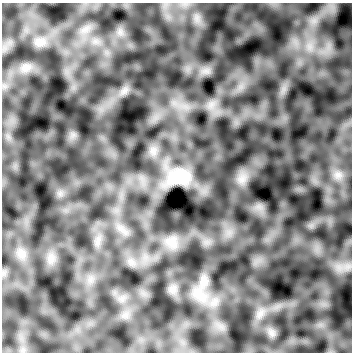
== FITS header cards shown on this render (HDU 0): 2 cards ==
NAXIS1  =                  350
NAXIS2  =                  350

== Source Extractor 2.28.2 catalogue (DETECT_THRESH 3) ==
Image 350 x 350 px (HDU 0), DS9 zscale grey, 1 PNG px = 1 image px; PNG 354 x 354 px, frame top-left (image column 1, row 350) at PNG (2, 3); no overlay
Background -5.55e-08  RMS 1.0e-06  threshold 3.06e-06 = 3 sigma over >= 5 px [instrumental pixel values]
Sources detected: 8; all 8 listed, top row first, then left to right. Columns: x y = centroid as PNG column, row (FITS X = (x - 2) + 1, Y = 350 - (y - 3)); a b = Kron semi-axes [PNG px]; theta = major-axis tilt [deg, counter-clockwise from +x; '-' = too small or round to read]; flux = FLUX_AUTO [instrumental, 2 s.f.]
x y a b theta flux
40 42 14 10 5 5.3e-04
25 67 13 10 37 5.2e-04
338 175 8 4 -18 2.3e-04
179 177 19 13 4 2.0e-03
242 179 12 11 - 6.5e-04
172 242 13 11 -73 6.8e-04
21 254 14 10 -45 6.1e-04
198 294 17 11 -45 9.7e-04